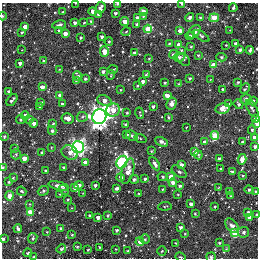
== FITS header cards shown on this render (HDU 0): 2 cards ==
NAXIS1  =                  256
NAXIS2  =                  256

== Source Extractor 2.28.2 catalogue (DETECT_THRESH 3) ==
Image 256 x 256 px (HDU 0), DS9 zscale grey, 1 PNG px = 1 image px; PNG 260 x 260 px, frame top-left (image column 1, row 256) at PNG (2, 3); each listed source drawn as its Kron ellipse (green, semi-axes under 4 px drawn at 4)
Background -0.00177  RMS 0.014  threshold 0.0416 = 3 sigma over >= 5 px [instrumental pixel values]
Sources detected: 213; all 213 listed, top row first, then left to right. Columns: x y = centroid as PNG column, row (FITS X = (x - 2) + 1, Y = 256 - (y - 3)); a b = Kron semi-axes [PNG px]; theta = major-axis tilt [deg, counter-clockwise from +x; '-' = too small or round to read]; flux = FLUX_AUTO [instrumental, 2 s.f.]
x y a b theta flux
75 3 2 2 - 0.53
117 4 3 2 - 1.3
182 4 3 3 - 1.4
100 8 6 4 66 3.1
233 8 4 2 - 1.8
93 11 4 3 - 3
143 11 4 3 - 3.4
63 12 3 2 - 0.91
115 13 3 3 - 2.2
98 15 4 3 - 4.7
2 16 4 3 - 1
143 16 4 4 - 1.2
190 17 5 3 - 2.4
137 18 4 3 - 3.4
200 18 4 3 - 1.3
214 18 5 4 - 27
91 21 4 3 - 1.2
125 21 4 4 - 12
75 23 3 3 - 3.1
84 23 3 2 - 0.83
137 24 4 3 - 2.4
59 25 7 3 11 2.4
25 27 3 3 - 9
148 29 4 4 - 28
230 30 2 2 - 0.49
59 31 4 4 - 1.3
180 31 4 3 - 7.5
22 32 3 3 - 1.2
126 32 5 3 - 0.71
194 32 8 5 46 8.4
65 34 4 3 - 5.1
190 36 4 4 - 2
201 36 9 3 -33 1.9
101 37 3 3 - 2
80 38 3 3 - 1.2
109 42 4 3 - 1
169 43 3 3 - 1.1
235 43 3 3 - 2.6
179 45 3 3 - 9.1
226 45 2 2 - 0.53
191 47 3 3 - 0.95
22 50 2 2 - 0.44
181 50 4 4 - 1.2
240 50 3 3 - 2.2
250 50 4 3 - 1.8
104 51 5 4 - 18
134 53 3 3 - 2.1
173 55 5 4 - 1.6
198 55 4 3 - 1.2
179 57 5 4 - 2.2
221 57 5 4 - 1.4
149 58 3 2 - 0.58
183 59 7 5 -42 1.9
44 61 4 3 - 2.4
20 63 3 3 - 2.9
213 65 4 4 - 12
60 69 3 2 - 1
113 69 5 3 - 1.2
103 72 4 3 - 2.7
146 74 4 3 - 1.1
111 75 5 3 - 0.71
77 76 5 3 - 2.1
190 78 3 3 - 1.4
85 79 3 3 - 1.2
76 80 3 3 - 1.5
210 80 3 2 - 0.61
143 81 3 3 - 3.1
238 82 4 4 - 1.3
165 83 3 2 - 1
179 84 3 3 - 0.78
137 86 3 3 - 0.85
42 87 3 3 - 8.7
245 88 6 2 50 1.2
120 90 3 3 - 0.77
223 90 3 3 - 2.8
8 91 3 3 - 1.6
60 95 4 3 - 4
167 96 4 3 - 4.4
12 100 7 3 50 3
246 100 6 5 - 3.7
104 101 7 5 -25 7.3
253 101 5 4 - 1.6
41 103 3 3 - 1.5
62 104 3 3 - 1.7
172 104 6 4 63 4.6
229 104 3 3 - 1
238 104 5 4 - 2
153 106 3 3 - 2.1
40 107 4 2 - 1.2
222 108 7 5 12 10
252 109 10 4 -61 2.3
113 110 7 6 - 22
127 113 3 2 - 1
140 113 6 2 -74 1.1
25 116 4 3 - 7.8
82 117 5 5 - 1.5
99 117 7 7 - 580
168 117 4 2 - 0.92
68 118 6 5 - 5.5
255 118 3 3 - 2.6
21 119 4 4 - 1.3
30 119 4 3 - 1.5
34 123 4 4 - 3.4
257 123 4 2 - 12
53 124 4 4 - 1.4
126 125 3 3 - 2.9
186 127 3 2 - 0.69
252 130 4 4 - 1.6
52 131 4 3 - 1.8
126 135 3 3 - 1.9
132 136 6 4 -23 2.3
215 136 4 4 - 41
4 137 3 2 - 1.3
254 137 4 3 - 5
140 139 6 4 -20 1.1
162 142 7 3 -25 3.2
204 142 3 3 - 3.9
242 142 3 3 - 1.3
51 147 3 2 - 0.62
78 147 6 6 - 220
255 147 4 3 - 2.7
15 148 2 2 - 0.55
151 151 4 3 - 1.1
42 152 4 3 - 1.3
70 152 8 6 -32 5.3
194 152 4 3 - 5.3
16 154 5 5 - 1.7
198 155 4 3 - 1.2
24 158 4 3 - 11
219 158 3 3 - 1.7
242 159 5 4 - 6.9
85 162 4 3 - 8.5
122 162 6 5 - 110
155 164 7 4 -57 3.1
181 165 4 3 - 4.1
3 168 4 3 - 1.6
63 168 3 3 - 1.8
221 169 3 3 - 1.3
46 171 3 3 - 1.4
128 171 13 6 75 8.3
179 172 8 5 -36 2.4
232 172 4 3 - 2
243 176 3 3 - 0.97
120 177 4 3 - 3.3
162 177 5 4 - 1.5
171 177 4 4 - 23
13 178 3 3 - 0.86
134 179 4 3 - 2.2
145 179 3 3 - 1.8
9 182 3 2 - 1.1
173 183 4 4 - 3.6
79 185 4 4 - 2.4
95 185 3 3 - 2
59 186 10 4 -14 4.8
179 186 3 3 - 1.7
74 187 4 4 - 8.4
219 187 3 2 - 0.69
117 188 4 3 - 2.2
162 189 3 2 - 0.97
64 190 5 4 - 1.6
249 190 5 3 - 1.6
22 191 5 3 - 1.2
43 191 6 4 20 1.6
229 192 3 3 - 1.1
255 192 3 2 - 0.93
83 193 2 2 - 0.55
139 193 2 2 - 0.69
60 194 2 2 - 0.61
178 194 2 2 - 0.67
9 196 5 4 - 14
231 196 3 3 - 0.99
68 199 3 2 - 0.7
30 204 3 3 - 0.71
191 204 3 3 - 3.5
165 206 6 2 6 0.91
215 206 3 2 - 0.93
71 208 3 2 - 0.52
30 212 4 4 - 20
248 212 3 3 - 1.4
195 214 3 3 - 0.88
89 215 3 2 - 1.3
108 215 4 3 - 1
256 215 3 2 - 2.5
98 218 4 3 - 6
249 218 3 3 - 3.5
232 226 8 5 -47 3.6
180 227 3 3 - 2.6
60 228 3 3 - 1.1
18 229 4 3 - 3.2
116 230 3 3 - 1.6
47 232 4 4 - 0.75
244 232 5 5 - 2.3
235 233 4 4 - 41
185 234 2 2 - 0.66
72 235 3 2 - 0.91
33 238 5 4 - 1.7
3 239 4 3 - 1.6
145 239 5 5 - 1.3
140 242 4 4 - 8.1
176 243 3 3 - 1
219 243 3 3 - 1.3
77 247 3 3 - 1.1
99 247 3 2 - 0.77
61 249 5 3 - 1.8
116 249 2 2 - 0.61
226 249 4 3 - 1
88 250 3 2 - 0.79
128 251 3 2 - 0.99
162 251 5 4 - 1.3
28 253 4 3 - 1.8
34 257 3 2 - 1.6
181 257 5 3 - 1.1
211 257 4 4 - 1.6
At the frame edge (FLAGS 8, measured only in part): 13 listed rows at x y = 75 3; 117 4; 182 4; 2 16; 250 50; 257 123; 255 147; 3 168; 256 215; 3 239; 34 257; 181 257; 211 257